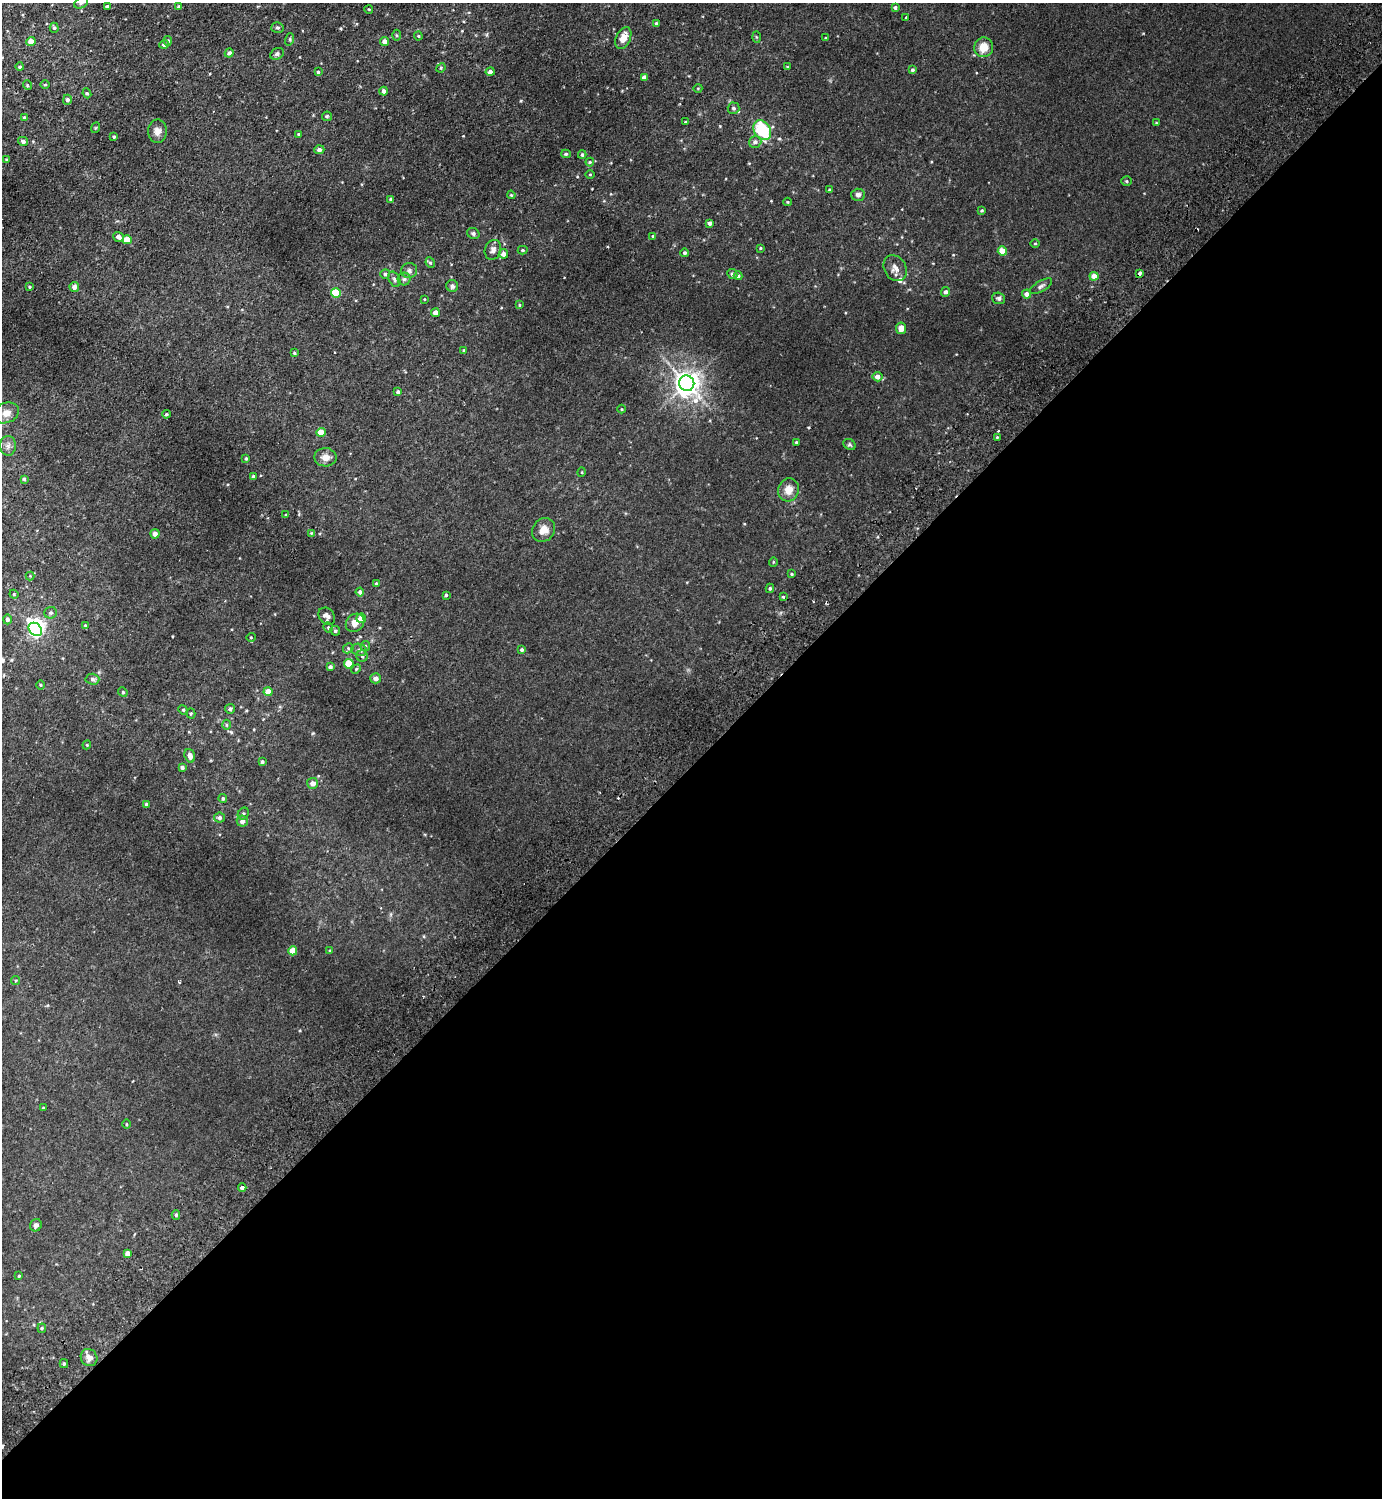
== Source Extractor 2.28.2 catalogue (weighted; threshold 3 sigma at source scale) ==
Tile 15 of 4 x 4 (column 3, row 4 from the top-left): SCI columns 2963-4342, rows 45-1540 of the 6066 x 6072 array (HDU 1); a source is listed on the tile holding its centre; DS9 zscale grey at full resolution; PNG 1384 x 1500 px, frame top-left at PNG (2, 3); each listed source drawn as its Kron ellipse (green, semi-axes under 4 px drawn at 4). Shown black and unused: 49% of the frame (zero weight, under 2 of 3 exposures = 3% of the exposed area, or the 3 px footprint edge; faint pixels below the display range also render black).
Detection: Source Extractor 2.28.2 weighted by HDU 2 'WHT'; one run over the whole footprint, this tile lists its part. Background 0.0275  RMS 0.011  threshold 0.0484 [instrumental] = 3 sigma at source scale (4.5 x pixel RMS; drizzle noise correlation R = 1.50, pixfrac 1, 0.05/0.05 arcsec/px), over >= 5 px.
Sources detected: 181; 1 inside a brighter object's white glare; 3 cosmic-ray / hot-pixel residue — neither listed nor drawn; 1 inside a brighter listed object's ellipse — not listed separately; the other 176 listed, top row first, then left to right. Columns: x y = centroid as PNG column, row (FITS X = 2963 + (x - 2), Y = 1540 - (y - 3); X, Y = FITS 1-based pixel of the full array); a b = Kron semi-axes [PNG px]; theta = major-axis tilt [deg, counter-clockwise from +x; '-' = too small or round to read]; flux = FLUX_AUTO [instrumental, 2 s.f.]
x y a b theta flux
81 3 7 5 29 2.4
107 7 4 3 - 3.1
179 7 4 4 - 1.8
895 8 4 4 - 2
369 9 4 3 - 0.81
906 17 3 2 - 0.87
656 23 4 3 - 1.5
54 28 5 4 - 1.6
277 28 6 5 - 1.8
397 35 5 3 - 1.1
418 36 4 4 - 1.2
756 37 6 4 -88 1.1
623 38 11 7 65 12
826 38 3 3 - 0.92
290 39 6 4 73 1.3
168 41 5 4 - 1.6
385 41 4 4 - 5.7
31 42 4 4 - 7.6
164 44 5 4 - 2.8
984 47 10 9 - 14
229 53 4 4 - 3.1
277 54 7 5 29 2.6
20 67 4 4 - 1.5
787 67 3 3 - 0.79
441 68 5 4 - 1.4
913 70 4 4 - 1.8
318 72 3 3 - 1.5
490 72 5 4 - 3.2
644 77 4 4 - 4.5
27 85 5 3 - 0.93
45 85 5 3 - 1.1
698 88 4 3 - 0.76
383 91 4 4 - 3.3
87 93 5 4 - 1.4
67 100 5 4 - 3.4
734 108 6 6 - 2.3
327 116 5 4 - 1.3
24 117 4 3 - 0.94
686 122 3 3 - 0.88
1156 123 4 3 - 0.91
95 128 5 3 - 0.9
762 130 11 8 -56 65
157 131 11 9 87 6
299 134 3 3 - 1.3
114 137 3 3 - 1.3
23 141 5 4 - 2.4
755 142 6 6 - 3.6
319 150 5 4 - 3.2
566 154 5 4 - 1.5
582 155 4 3 - 1.5
6 160 3 3 - 0.94
590 162 4 4 - 1.1
590 174 5 3 - 0.83
1127 181 5 5 - 1.4
829 190 3 3 - 1.1
511 195 4 3 - 1.1
858 195 7 6 - 3.1
391 199 4 4 - 1.6
788 202 4 3 - 0.72
982 210 4 4 - 1.3
710 223 4 4 - 3.3
473 233 6 5 - 2.3
653 236 4 4 - 1
118 237 5 4 - 4.9
127 240 4 4 - 19
1035 243 5 3 - 0.92
760 248 4 3 - 0.89
493 250 10 8 72 4.8
523 250 5 4 - 1.5
1002 251 4 4 - 14
685 253 4 4 - 2
503 254 5 4 - 5.2
430 263 5 4 - 1.6
895 268 14 11 -58 7.4
409 271 8 7 - 3.3
1139 273 4 3 - 8.5
385 274 5 5 - 2.5
732 274 5 5 - 2.9
738 276 4 4 - 3.2
1094 276 4 4 - 8.6
394 279 8 5 -61 2.3
404 279 6 6 - 2.2
452 286 6 5 - 2.9
1041 286 12 5 30 2.9
30 287 3 3 - 1
74 287 5 5 - 4.5
946 292 5 4 - 2.8
336 293 5 5 - 35
1027 294 4 4 - 5.2
999 298 6 5 - 2.1
424 299 4 2 - 0.68
519 305 4 3 - 0.99
435 313 4 4 - 7
901 328 6 5 - 7.9
464 350 4 3 - 0.88
294 353 4 3 - 1.2
877 377 5 5 - 5.7
687 383 8 7 - 870
398 392 4 4 - 2.3
622 409 4 3 - 0.77
6 413 13 10 22 8.6
166 414 4 3 - 1.3
321 432 4 4 - 20
997 437 4 4 - 0.99
796 442 3 3 - 1.4
849 444 6 5 - 1.6
8 446 10 8 89 4.4
325 457 11 9 -1 7.2
246 458 4 3 - 1.3
582 472 5 3 - 0.92
253 477 3 3 - 2.3
24 479 4 4 - 1.8
789 490 12 10 66 9.9
286 515 4 3 - 0.79
544 530 12 11 - 9.6
311 533 4 4 - 0.85
155 534 5 4 - 4.9
773 562 5 3 - 0.77
792 574 4 4 - 1.1
30 576 4 4 - 0.92
376 584 4 3 - 1.3
770 588 4 3 - 1.5
360 592 4 4 - 3.1
14 594 5 4 - 1.2
446 595 3 3 - 1.4
783 597 3 2 - 1
51 613 6 5 - 2.1
327 616 9 7 -51 5.1
361 618 4 4 - 10
7 619 5 4 - 3.4
355 623 10 8 42 9.4
85 625 4 3 - 0.79
328 628 5 4 - 1.4
35 629 7 5 -43 170
335 631 5 5 - 1.6
251 637 5 4 - 1
365 646 5 4 - 1.5
348 648 5 5 - 1.5
359 650 8 6 -16 3.1
522 650 3 3 - 1.8
362 656 6 5 - 2.3
349 664 5 4 - 25
330 667 4 4 - 3.1
356 669 5 4 - 1.3
376 678 5 5 - 4.3
92 679 7 5 -3 2.4
41 685 5 3 - 0.96
123 692 5 4 - 1.3
268 692 4 4 - 11
230 709 5 5 - 2
183 710 5 4 - 1.1
191 713 5 4 - 1.4
227 725 5 3 - 1
87 745 4 4 - 1.1
190 756 7 5 -71 5.3
262 762 3 3 - 2.3
182 767 3 3 - 2.7
312 783 5 5 - 5
223 798 4 4 - 1.7
146 804 4 3 - 1.7
243 814 6 5 - 1.9
219 818 5 5 - 3.1
242 821 5 5 - 4.8
293 951 4 4 - 14
330 951 4 3 - 0.93
16 981 4 3 - 0.97
43 1108 3 3 - 0.81
127 1124 4 3 - 0.97
242 1188 4 3 - 6.3
176 1215 5 4 - 1.6
36 1225 6 5 - 3.1
127 1253 4 4 - 4.4
19 1276 3 2 - 1.1
42 1328 4 4 - 1.3
89 1357 9 8 - 5.8
64 1364 4 3 - 1.6
Overlapping masked pixels (flux is a lower limit): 1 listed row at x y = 1139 273
Isophote crosses this tile's border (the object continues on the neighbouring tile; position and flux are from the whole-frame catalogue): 1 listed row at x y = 81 3